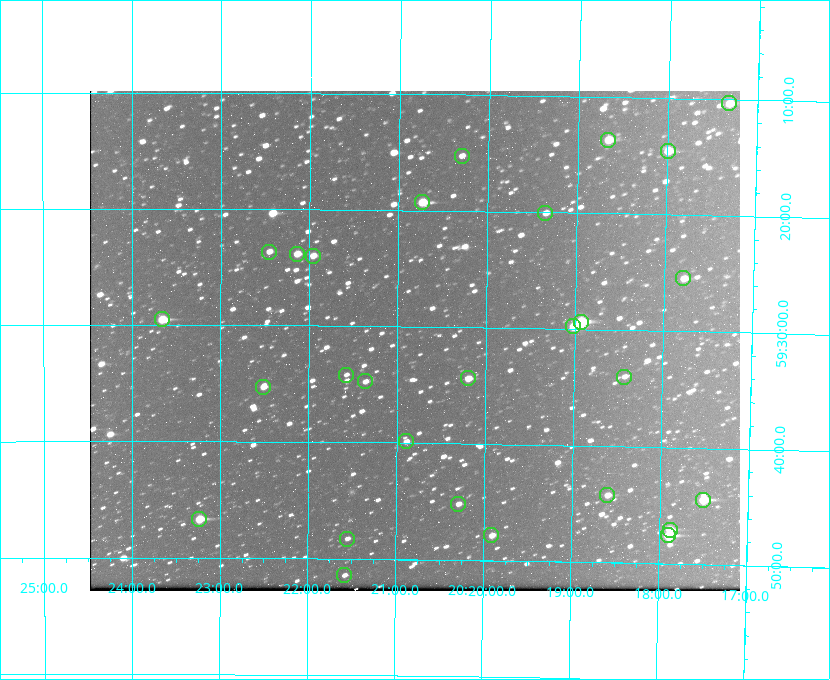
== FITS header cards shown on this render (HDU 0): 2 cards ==
NAXIS1  =                  650 / Width of table row in bytes
NAXIS2  =                  500 / Number of rows in table

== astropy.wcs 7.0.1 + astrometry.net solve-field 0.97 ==
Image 650 x 500 px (HDU 0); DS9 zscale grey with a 90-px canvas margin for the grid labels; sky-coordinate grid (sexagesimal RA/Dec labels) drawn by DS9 from the SOLVED WCS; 28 Tycho-2 reference stars matched to detected sources circled (green)
Header WCS: none
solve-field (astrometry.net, Tycho-2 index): SOLVED blind (the file carries no WCS)
Solved WCS: RA---TAN-SIP/DEC--TAN-SIP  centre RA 20:20:48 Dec +59:31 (305.20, +59.52 deg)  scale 5.16 arcsec/px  FOV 55.8' x 43.0'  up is +179 deg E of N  parity flipped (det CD > 0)
(file carries no celestial WCS; the grid is the blind solution)
Tycho-2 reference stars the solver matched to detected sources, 28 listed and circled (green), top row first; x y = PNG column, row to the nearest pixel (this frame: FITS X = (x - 90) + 1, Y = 500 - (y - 91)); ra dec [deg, ICRS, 3 dp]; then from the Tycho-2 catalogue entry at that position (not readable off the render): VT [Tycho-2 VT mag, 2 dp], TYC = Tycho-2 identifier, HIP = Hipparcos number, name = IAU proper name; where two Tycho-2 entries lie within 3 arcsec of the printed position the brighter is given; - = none
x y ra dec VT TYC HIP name
729 103 304.330 +59.173 10.23 3949-1563-1 - -
608 140 304.666 +59.228 9.63 3949-1325-1 - -
668 151 304.498 +59.243 9.91 3949-663-1 - -
462 156 305.075 +59.254 11.10 3949-857-1 - -
422 202 305.185 +59.322 8.95 3949-1869-1 - -
545 213 304.838 +59.335 10.93 3949-1877-1 - -
269 252 305.613 +59.394 10.81 3949-1261-1 - -
297 254 305.535 +59.397 10.37 3949-1383-1 - -
313 256 305.490 +59.400 10.79 3949-1179-1 - -
683 278 304.447 +59.425 10.97 3949-965-1 - -
162 319 305.915 +59.492 9.25 3949-1149-1 - -
581 322 304.733 +59.490 8.93 3949-1451-1 - -
573 326 304.755 +59.496 9.37 3949-615-1 - -
346 375 305.394 +59.570 11.70 3949-405-1 - -
624 377 304.607 +59.567 11.00 3949-1861-1 - -
468 378 305.049 +59.573 10.18 3949-1099-1 - -
365 381 305.340 +59.579 10.98 3949-39-1 - -
263 387 305.628 +59.588 10.19 3949-1517-1 - -
406 441 305.223 +59.664 11.52 3949-1631-1 - -
607 495 304.649 +59.737 10.61 3949-735-1 - -
703 500 304.376 +59.741 8.68 3949-423-1 - -
458 504 305.073 +59.753 11.06 3949-89-1 - -
199 519 305.808 +59.778 8.73 3949-715-1 100545 -
670 530 304.470 +59.785 9.54 3949-1615-1 - -
491 535 304.976 +59.797 11.33 3949-1031-1 - -
668 535 304.474 +59.793 10.98 3949-1187-1 100048 -
347 539 305.387 +59.804 11.49 3949-285-1 - -
344 575 305.395 +59.857 11.71 3949-313-1 - -